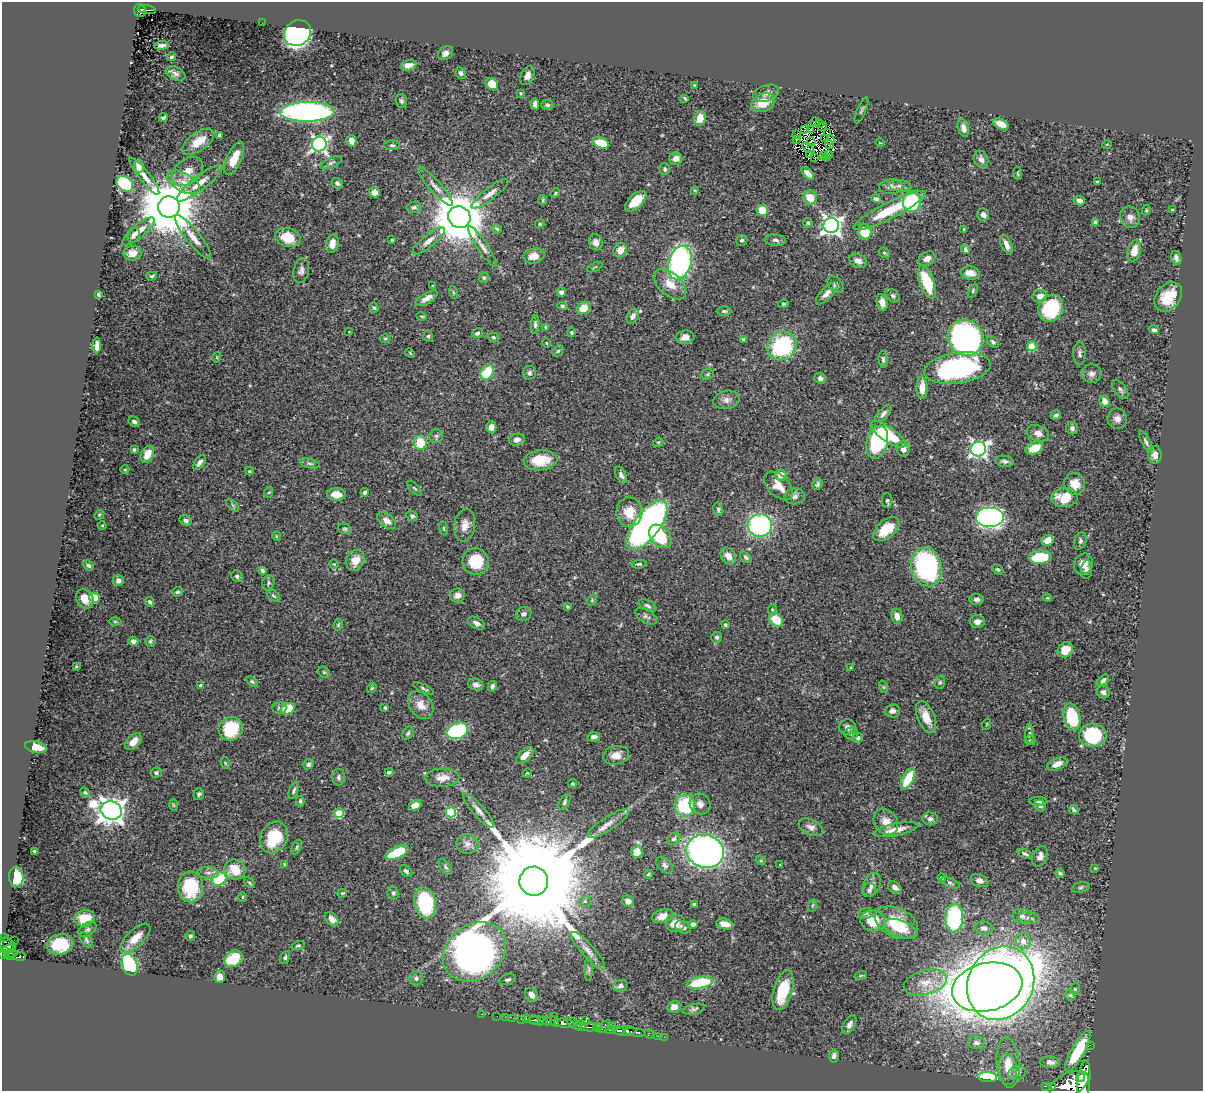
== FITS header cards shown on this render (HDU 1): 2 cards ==
NAXIS1  =                 1201
NAXIS2  =                 1089

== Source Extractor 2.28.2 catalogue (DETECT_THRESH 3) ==
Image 1201 x 1089 px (HDU 1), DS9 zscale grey, 1 PNG px = 1 image px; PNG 1205 x 1093 px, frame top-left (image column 1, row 1089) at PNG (2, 2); each listed source drawn as its Kron ellipse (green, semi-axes under 4 px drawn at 4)
Background 0.747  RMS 0.024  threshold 0.0714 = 3 sigma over >= 5 px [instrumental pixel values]
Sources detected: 477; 2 with non-positive FLUX_AUTO (blend fragments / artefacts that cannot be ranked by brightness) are neither listed nor drawn; the other 475 listed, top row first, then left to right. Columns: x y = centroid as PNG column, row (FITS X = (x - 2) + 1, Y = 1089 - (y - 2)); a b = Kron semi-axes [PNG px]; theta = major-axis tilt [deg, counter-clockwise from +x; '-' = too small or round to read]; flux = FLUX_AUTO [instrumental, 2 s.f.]
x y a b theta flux
140 10 6 6 - 170
147 10 9 3 -9 110
262 23 2 2 - 2.5
297 33 14 12 31 480
161 45 7 3 5 5.8
445 53 8 6 34 6.9
172 57 4 3 - 2.5
408 65 8 5 11 10
461 73 6 5 - 4.2
176 74 10 6 -23 5.6
527 76 10 6 66 8.3
492 84 7 5 -37 30
694 85 3 3 - 1.1
520 93 3 2 - 1.4
766 93 13 8 18 9.2
685 98 4 2 - 2.1
401 101 7 5 -72 3.5
763 103 12 8 22 30
535 104 6 4 -84 4.7
547 105 6 5 - 3.2
861 110 14 3 66 2.9
307 112 27 10 1 490
163 118 4 3 - 2.7
700 118 7 6 - 21
815 122 5 2 - 0.83
820 123 3 2 - 370
1001 124 8 5 -25 16
822 127 4 2 - 2.1
963 128 9 5 -77 8.3
805 129 3 2 - 0.42
811 129 2 2 - 1.4
827 133 2 2 - 1.1
220 135 3 3 - 4.4
797 135 4 2 - 0.86
825 138 2 2 - 1.8
796 140 4 2 - 1.6
830 140 5 3 - 1.2
351 141 6 5 - 11
198 142 18 9 35 25
811 142 4 2 - 1
601 143 9 5 -20 43
880 143 4 3 - 1.3
319 144 7 7 - 480
1107 144 5 3 - 1.4
392 145 8 4 0 3.6
829 145 4 2 - 2.3
808 148 6 2 -34 1.5
810 154 3 2 - 1.6
828 154 3 2 - 1.2
824 156 4 2 - 1
815 157 2 2 - 1.6
826 157 4 2 - 0.13
234 158 17 7 65 29
676 159 6 6 - 11
981 159 9 7 -68 7.6
331 163 11 5 25 4.4
139 166 6 5 - 12
665 169 6 5 - 3
187 171 18 12 39 22
808 173 8 4 -45 8.9
1018 173 6 3 -81 1.6
144 176 23 5 -52 14
183 182 18 9 -29 21
1097 182 3 3 - 1.6
199 183 28 7 38 22
337 183 6 5 - 4.2
125 184 9 7 -38 130
900 186 11 6 -4 6.4
435 187 25 6 -48 11
891 187 12 7 2 7.4
694 190 4 3 - 1.7
374 192 5 5 - 11
555 193 5 4 - 2.1
490 194 23 6 38 11
810 198 7 6 - 26
876 199 5 4 - 5.4
543 200 5 4 - 2
636 201 13 6 43 30
1079 201 6 4 -15 7.9
912 202 10 9 - 95
169 207 10 10 - 13000
414 207 7 5 9 3.5
762 210 6 5 - 33
889 210 40 8 27 77
1146 210 5 4 - 1.8
1172 210 3 2 - 1.3
983 215 6 6 - 7.6
459 217 11 10 - 9100
1130 217 11 9 -61 9.9
1095 222 4 4 - 7.4
808 223 5 4 - 2.9
540 224 5 4 - 2
831 225 8 7 - 700
497 229 5 3 - 2.6
964 229 4 3 - 2
138 231 20 6 40 14
865 232 7 7 - 38
134 235 8 5 67 5.6
193 237 27 7 -51 17
288 237 13 9 -17 35
392 240 3 3 - 1.7
742 240 6 5 - 3.7
775 240 11 5 -5 5.1
429 241 20 6 38 11
596 242 8 6 -78 8.1
332 244 9 6 77 13
1006 244 10 5 -67 9
482 247 24 5 -56 9.8
965 249 5 3 - 3.6
620 250 7 6 - 16
1134 251 11 6 75 23
132 253 9 7 3 15
884 253 6 4 -42 2.2
534 256 10 7 9 16
1176 258 7 5 -71 5.1
927 259 9 6 31 9.6
858 261 9 6 -25 8.1
680 263 17 11 73 410
595 267 8 2 26 1.4
301 271 12 7 79 6.8
970 273 9 6 -10 14
152 276 5 4 - 2.5
484 278 5 4 - 2.6
927 282 17 7 -70 74
670 284 19 11 -41 22
835 284 10 6 -45 5.9
433 286 3 3 - 1.9
973 291 7 4 64 2.5
453 292 6 4 -71 2.3
561 292 5 4 - 4.9
827 293 14 5 46 9.5
98 294 4 3 - 2.5
893 296 8 5 -42 4
1040 296 7 6 - 12
1168 297 16 12 53 40
426 298 13 5 30 12
882 302 8 5 -77 11
783 304 5 4 - 2.5
562 306 5 4 - 2.8
374 308 5 4 - 2.2
584 308 7 5 31 31
1051 308 14 12 62 110
724 311 7 4 -1 3.2
422 316 5 3 - 1.7
633 316 8 5 60 7.4
535 324 9 4 86 3.8
546 327 4 3 - 2.8
1154 330 5 4 - 3.9
349 332 4 2 - 0.89
571 332 4 4 - 2.6
477 333 5 4 - 4.1
428 336 5 4 - 3
493 337 6 4 -16 2.5
685 337 9 7 8 9.6
385 338 5 3 - 1.9
965 338 19 17 -50 470
743 340 4 4 - 3.2
993 342 7 4 -41 3
546 343 5 3 - 1.2
97 345 8 4 87 11
782 346 15 13 41 160
1032 346 5 4 - 57
558 351 6 4 46 2.6
410 353 5 3 - 1.5
1080 353 11 6 88 4.9
217 357 5 3 - 1.3
883 359 8 4 -86 3.3
957 368 33 15 8 270
487 372 8 6 55 57
529 373 7 6 - 4.4
707 374 6 5 - 2.8
1091 374 10 9 - 7.4
820 378 6 5 - 6.3
922 388 11 5 89 20
1120 389 11 5 -51 4.6
726 400 13 9 10 9.3
1104 401 6 5 - 11
883 414 10 5 47 6.3
1056 415 5 4 - 3.2
1117 419 10 10 - 9.4
134 422 6 4 -33 4.2
491 427 6 5 - 11
1072 428 6 6 - 5.4
1038 433 11 7 -20 10
888 434 20 7 -34 78
436 436 7 6 - 4
517 440 8 6 8 6.6
658 442 5 4 - 1.8
877 442 17 10 76 140
1146 442 12 4 -62 4.7
420 443 7 6 - 40
1034 448 9 6 25 29
903 449 7 6 - 9.6
978 449 8 7 - 520
134 450 4 3 - 2
147 454 9 6 63 23
1155 455 8 7 - 9.1
540 460 17 10 5 37
1004 461 9 5 -9 4.7
199 463 8 4 52 6.9
310 463 10 4 -14 4
125 469 4 3 - 1.5
249 471 4 3 - 1.9
621 475 9 5 -64 5.2
781 475 6 5 - 16
817 484 6 4 56 3.2
1075 484 11 10 - 20
779 486 17 10 -44 25
415 488 9 3 -45 2.4
269 492 6 4 71 1.8
365 492 4 4 - 5.6
336 494 9 6 -2 20
795 496 10 8 10 6.7
1064 498 13 9 2 34
887 501 7 5 -87 3
233 505 8 3 -46 2.4
718 509 7 5 -77 2.9
629 512 15 13 -88 31
99 515 5 4 - 1.9
412 516 6 5 - 3.1
990 518 14 10 0 480
186 520 6 5 - 5.4
387 521 10 6 -38 10
102 525 4 3 - 1.3
465 525 16 10 82 15
647 525 29 13 53 540
760 525 12 11 - 270
444 528 7 3 -82 2.1
345 529 7 5 -13 3
886 529 15 9 40 42
276 536 5 3 - 1.1
660 536 13 9 -47 66
1047 540 6 5 - 17
1080 541 9 6 73 4.4
728 556 9 7 -54 13
746 557 6 4 -38 2.7
1040 557 11 6 5 60
355 560 11 8 64 18
476 562 13 13 - 56
334 564 4 4 - 2
639 564 7 4 4 2.3
1083 564 10 9 - 14
89 565 5 4 - 3.3
926 567 19 15 -75 260
998 569 6 4 -32 3.3
262 570 4 3 - 4.4
1087 570 9 5 83 5.8
237 576 6 5 - 4
118 581 5 5 - 6.5
268 583 8 6 69 3.6
178 592 5 5 - 3
457 595 7 7 - 8
273 596 8 4 -37 2.6
94 598 6 4 -26 52
1047 598 4 3 - 1.8
85 599 10 8 -58 19
976 599 7 5 -4 5.5
592 600 6 4 49 2.2
150 602 5 4 - 3.5
567 606 3 3 - 2
647 606 9 5 -25 4.3
772 609 5 4 - 2
524 614 8 7 - 5
646 616 12 6 -31 5.1
897 616 7 5 -78 9.6
776 620 8 6 -45 33
115 621 6 4 0 1.9
977 622 7 6 - 8.2
476 623 9 5 -27 6.3
338 625 6 4 76 2.4
725 625 4 3 - 2.2
717 637 5 5 - 3.1
133 641 5 4 - 6.3
150 641 5 5 - 2.7
1065 650 8 7 - 26
76 666 4 3 - 1.5
851 667 3 3 - 1.6
324 672 6 5 - 2.4
1103 680 7 4 45 6.4
252 681 6 4 -37 2.4
940 682 7 5 75 2.6
476 684 8 5 -19 8
201 686 4 3 - 4.9
492 686 5 4 - 4.6
884 687 6 4 -71 1.9
372 688 5 4 - 2.1
423 688 11 4 -25 3.3
1103 692 7 6 - 5.5
421 705 15 11 -54 17
279 708 7 5 1 3.5
385 708 3 3 - 2.6
287 709 7 5 19 44
892 711 8 6 4 6.1
926 717 17 8 -68 21
1072 717 14 8 -77 82
987 724 5 3 - 1.3
847 727 8 7 - 6
231 729 12 11 - 65
457 731 11 8 19 150
408 733 7 5 59 3
851 733 7 6 - 3.9
1029 734 9 4 89 3.7
1093 735 13 11 6 98
594 737 6 4 12 6.5
858 738 5 4 - 4.9
1030 740 5 5 - 2.2
133 742 10 6 46 16
36 747 11 5 -12 26
525 755 10 5 44 14
616 755 13 9 13 14
225 763 6 3 -71 1.8
308 764 5 5 - 4.9
1057 764 11 5 23 12
389 772 4 3 - 3.8
156 773 6 5 - 2.6
527 773 4 4 - 1.6
338 777 8 6 89 4.2
442 778 17 9 1 16
908 779 12 5 62 48
572 784 4 4 - 2
294 791 9 4 68 3.1
85 792 5 4 - 2.3
199 794 6 5 - 3
300 801 5 4 - 2.3
1038 801 9 4 -2 3.2
565 802 8 5 60 3.4
700 804 11 10 - 9.9
173 805 6 4 -88 1.9
415 805 6 5 - 12
685 805 11 10 - 94
1040 806 6 5 - 4.8
478 810 22 6 -48 11
1074 810 5 3 - 2.3
111 811 11 9 -18 1800
451 812 5 5 - 110
339 813 5 5 - 59
930 819 7 6 - 5.5
886 822 14 11 -54 17
608 823 24 7 33 14
811 827 13 7 -24 7.9
896 830 23 6 11 19
274 837 16 13 59 61
674 839 7 5 33 3.3
467 844 11 10 - 9.2
297 847 8 4 67 2.5
35 851 4 3 - 2.8
705 851 19 16 -16 780
397 852 12 5 23 61
637 852 6 5 - 21
1025 854 8 4 -22 3.3
1040 856 10 7 66 7.7
761 861 5 3 - 1.6
284 864 3 3 - 1.5
665 865 10 6 -44 5
780 865 3 2 - 1.2
445 867 9 5 -57 3.1
1095 868 3 3 - 1.3
235 870 11 9 -26 35
406 871 7 5 -43 3.9
208 873 10 6 -5 6.2
1060 873 4 3 - 2.7
648 874 5 4 - 2.1
16 877 10 7 -85 45
942 878 4 3 - 3.9
219 879 8 6 36 86
534 881 14 14 - 70000
979 881 9 6 -18 9.6
250 883 6 3 -42 1.9
950 883 10 4 -22 3.3
872 885 12 8 68 9.1
190 887 15 12 -90 91
895 887 7 5 -37 6.8
1081 887 9 5 14 3.2
869 890 7 6 - 4.6
342 893 5 3 - 1.7
393 893 7 5 -66 3.1
242 897 5 3 - 1.5
585 901 6 5 - 2.8
628 901 6 5 - 7.4
425 903 16 10 -78 170
694 905 4 3 - 3
813 905 6 4 70 2.5
865 913 7 5 13 3.3
663 916 11 6 15 14
1022 916 9 7 -5 5.8
84 918 10 8 14 37
954 918 14 9 86 170
1029 918 10 6 -8 6.4
332 919 8 5 -47 8.9
873 921 12 10 -8 42
675 923 10 9 - 19
896 923 23 14 -25 70
693 924 4 4 - 5.8
724 924 8 5 -13 16
683 927 8 5 -25 6.9
984 928 9 6 -8 6.6
900 929 17 8 -22 22
87 930 10 6 32 5.3
190 936 5 4 - 3.2
5 937 3 2 - 20
135 938 19 8 43 26
14 940 2 2 - 6.6
86 940 8 5 -56 3.6
1023 941 8 7 - 15
60 944 13 10 12 61
8 945 9 6 -40 440
298 946 7 3 15 2.2
8 949 6 3 25 280
588 951 24 6 -48 13
474 952 34 27 38 1500
4 953 6 5 - 380
12 953 6 3 -6 150
9 956 5 3 - 120
20 956 6 4 4 190
285 957 7 5 63 2.9
234 959 10 7 35 46
130 965 11 7 -68 170
589 969 12 4 -90 3.8
861 975 6 4 20 2.2
219 977 6 5 - 8.9
416 978 7 7 - 4.9
508 980 9 5 16 3.9
925 982 22 12 16 29
700 983 14 6 10 83
1001 983 38 32 63 3600
620 986 7 5 13 6.7
987 987 36 24 13 2900
1075 989 6 5 - 2.5
783 990 20 9 74 60
531 995 7 6 - 11
1070 995 5 5 - 3.7
674 1007 6 6 - 12
694 1009 11 5 13 4
481 1014 2 2 - 4.9
497 1016 2 2 - 4.9
553 1016 2 2 - 11
505 1017 2 2 - 15
513 1018 2 2 - 7.2
526 1018 3 3 - 99
522 1019 3 2 - 20
535 1020 6 3 8 160
538 1021 10 2 -5 180
542 1021 4 3 - 180
547 1021 4 4 - 320
555 1021 5 3 - 450
586 1021 3 2 - 12
564 1023 10 4 -7 900
574 1024 9 2 -35 140
581 1025 5 4 - 250
849 1025 10 6 62 6.6
613 1026 3 2 - 47
589 1027 9 3 -4 180
598 1027 4 3 - 250
605 1027 8 4 43 290
610 1030 5 3 - 160
619 1030 6 3 -14 420
626 1031 11 4 6 450
635 1032 10 3 -7 300
649 1034 4 4 - 27
658 1036 2 2 - 10
664 1037 2 2 - 9.3
976 1043 8 6 -4 6.9
1090 1045 2 2 - 6.8
1078 1051 23 6 60 67
834 1056 6 5 - 5.4
1050 1062 10 5 -3 7.7
1008 1063 25 11 -85 27
1008 1069 16 9 -85 17
1017 1073 9 7 16 10
988 1077 9 5 -5 100
1080 1077 5 4 - 640
1084 1084 24 6 84 3000
1069 1085 21 11 26 4100
1045 1086 4 2 - 50
1053 1087 4 3 - 130
At the frame edge (FLAGS 8, measured only in part): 2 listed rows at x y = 1084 1084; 1069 1085
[2 non-positive-flux detections neither listed nor drawn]